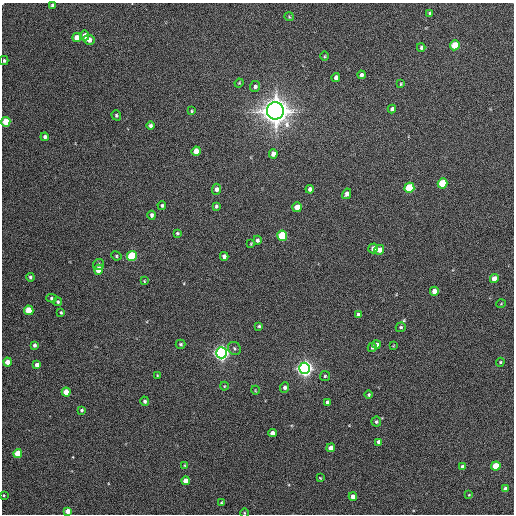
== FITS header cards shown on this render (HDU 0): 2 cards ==
NAXIS1  =                  512 / Axis length
NAXIS2  =                  512 / Axis length

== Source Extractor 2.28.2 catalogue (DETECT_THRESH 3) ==
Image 512 x 512 px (HDU 0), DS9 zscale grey, 1 PNG px = 1 image px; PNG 516 x 516 px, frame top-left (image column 1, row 512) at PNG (2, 3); each listed source drawn as its Kron ellipse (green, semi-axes under 4 px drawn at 4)
Background 244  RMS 15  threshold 45.3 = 3 sigma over >= 5 px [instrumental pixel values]
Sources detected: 94; all 94 listed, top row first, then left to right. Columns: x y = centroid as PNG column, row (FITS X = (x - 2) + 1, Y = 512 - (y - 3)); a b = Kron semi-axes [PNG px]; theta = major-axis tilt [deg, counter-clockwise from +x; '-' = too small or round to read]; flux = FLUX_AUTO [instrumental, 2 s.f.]
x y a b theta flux
52 5 4 4 - 1.6e+03
430 13 3 3 - 1.7e+03
289 17 5 4 - 1.1e+03
85 35 5 4 - 6.0e+03
77 38 4 4 - 9.5e+03
89 40 6 4 -6 6.1e+03
455 45 5 4 - 2.7e+04
421 48 4 3 - 1.7e+03
325 56 5 3 - 9.3e+02
4 60 4 3 - 1.6e+03
361 75 4 3 - 2.7e+03
336 78 4 4 - 4.2e+03
239 83 4 3 - 9.8e+02
401 84 4 3 - 1.0e+03
255 86 5 5 - 2.9e+03
392 109 4 4 - 2.7e+03
192 111 3 3 - 1.1e+03
275 111 8 8 - 1.6e+06
116 115 5 4 - 1.7e+03
6 122 5 4 - 2.8e+04
150 126 4 4 - 2.2e+03
45 137 4 3 - 3.0e+03
196 151 5 4 - 1.1e+04
273 154 5 4 - 5.8e+03
442 183 5 5 - 4.0e+04
409 188 5 5 - 5.6e+04
217 189 5 4 - 3.9e+03
310 189 4 4 - 3.2e+03
347 194 5 4 - 4.2e+03
162 205 4 4 - 1.7e+03
216 206 4 3 - 1.9e+03
297 207 5 4 - 1.4e+04
152 215 4 3 - 2.8e+03
177 233 4 3 - 1.5e+03
282 236 5 5 - 5.6e+04
257 240 4 4 - 2.4e+03
251 244 4 3 - 9.1e+02
373 248 5 4 - 6.2e+03
379 250 5 5 - 6.6e+03
116 256 5 4 - 1.4e+03
132 256 5 5 - 6.2e+04
224 256 4 4 - 4.1e+03
99 264 6 5 - 2.3e+03
99 270 5 4 - 1.8e+04
30 277 4 3 - 1.7e+03
494 279 4 4 - 1.2e+04
144 281 4 3 - 9.4e+02
434 291 4 4 - 7.8e+03
51 298 5 4 - 1.7e+03
58 302 4 4 - 1.5e+03
501 304 5 3 - 7.5e+02
29 310 5 4 - 3.2e+04
61 312 3 2 - 1.2e+03
358 315 4 4 - 2.2e+03
259 326 4 3 - 1.4e+03
401 327 5 4 - 1.5e+03
180 344 5 4 - 1.7e+03
376 344 4 4 - 3.9e+03
34 345 4 3 - 2.5e+03
393 346 3 2 - 7.4e+02
372 347 5 4 - 1.7e+03
234 348 7 6 - 2.4e+03
221 353 5 5 - 4.6e+05
7 362 4 4 - 1.0e+04
500 362 4 4 - 1.1e+03
37 365 4 4 - 5.6e+03
305 368 5 5 - 5.4e+05
157 375 4 2 - 7.0e+02
325 376 5 5 - 1.6e+03
224 386 4 4 - 8.9e+02
285 387 5 4 - 2.9e+03
255 390 4 3 - 7.8e+02
66 392 4 4 - 1.2e+04
368 395 4 4 - 1.4e+03
145 401 4 4 - 2.4e+03
327 402 4 3 - 3.1e+03
82 410 4 4 - 1.6e+03
376 422 5 5 - 2.0e+03
273 433 4 4 - 6.7e+03
379 442 4 4 - 4.4e+03
331 448 4 4 - 5.8e+03
18 453 4 4 - 2.4e+04
184 465 4 2 - 6.8e+02
496 466 4 4 - 3.1e+04
463 467 4 4 - 4.4e+03
320 478 3 2 - 8.4e+02
186 481 4 4 - 1.0e+04
505 489 4 4 - 7.3e+03
4 495 3 2 - 8.4e+02
469 495 4 2 - 6.7e+02
353 496 4 4 - 5.7e+03
221 503 3 3 - 1.1e+03
68 511 4 4 - 1.2e+04
244 513 5 3 - 8.9e+02
At the frame edge (FLAGS 8, measured only in part): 3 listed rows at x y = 6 122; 68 511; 244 513